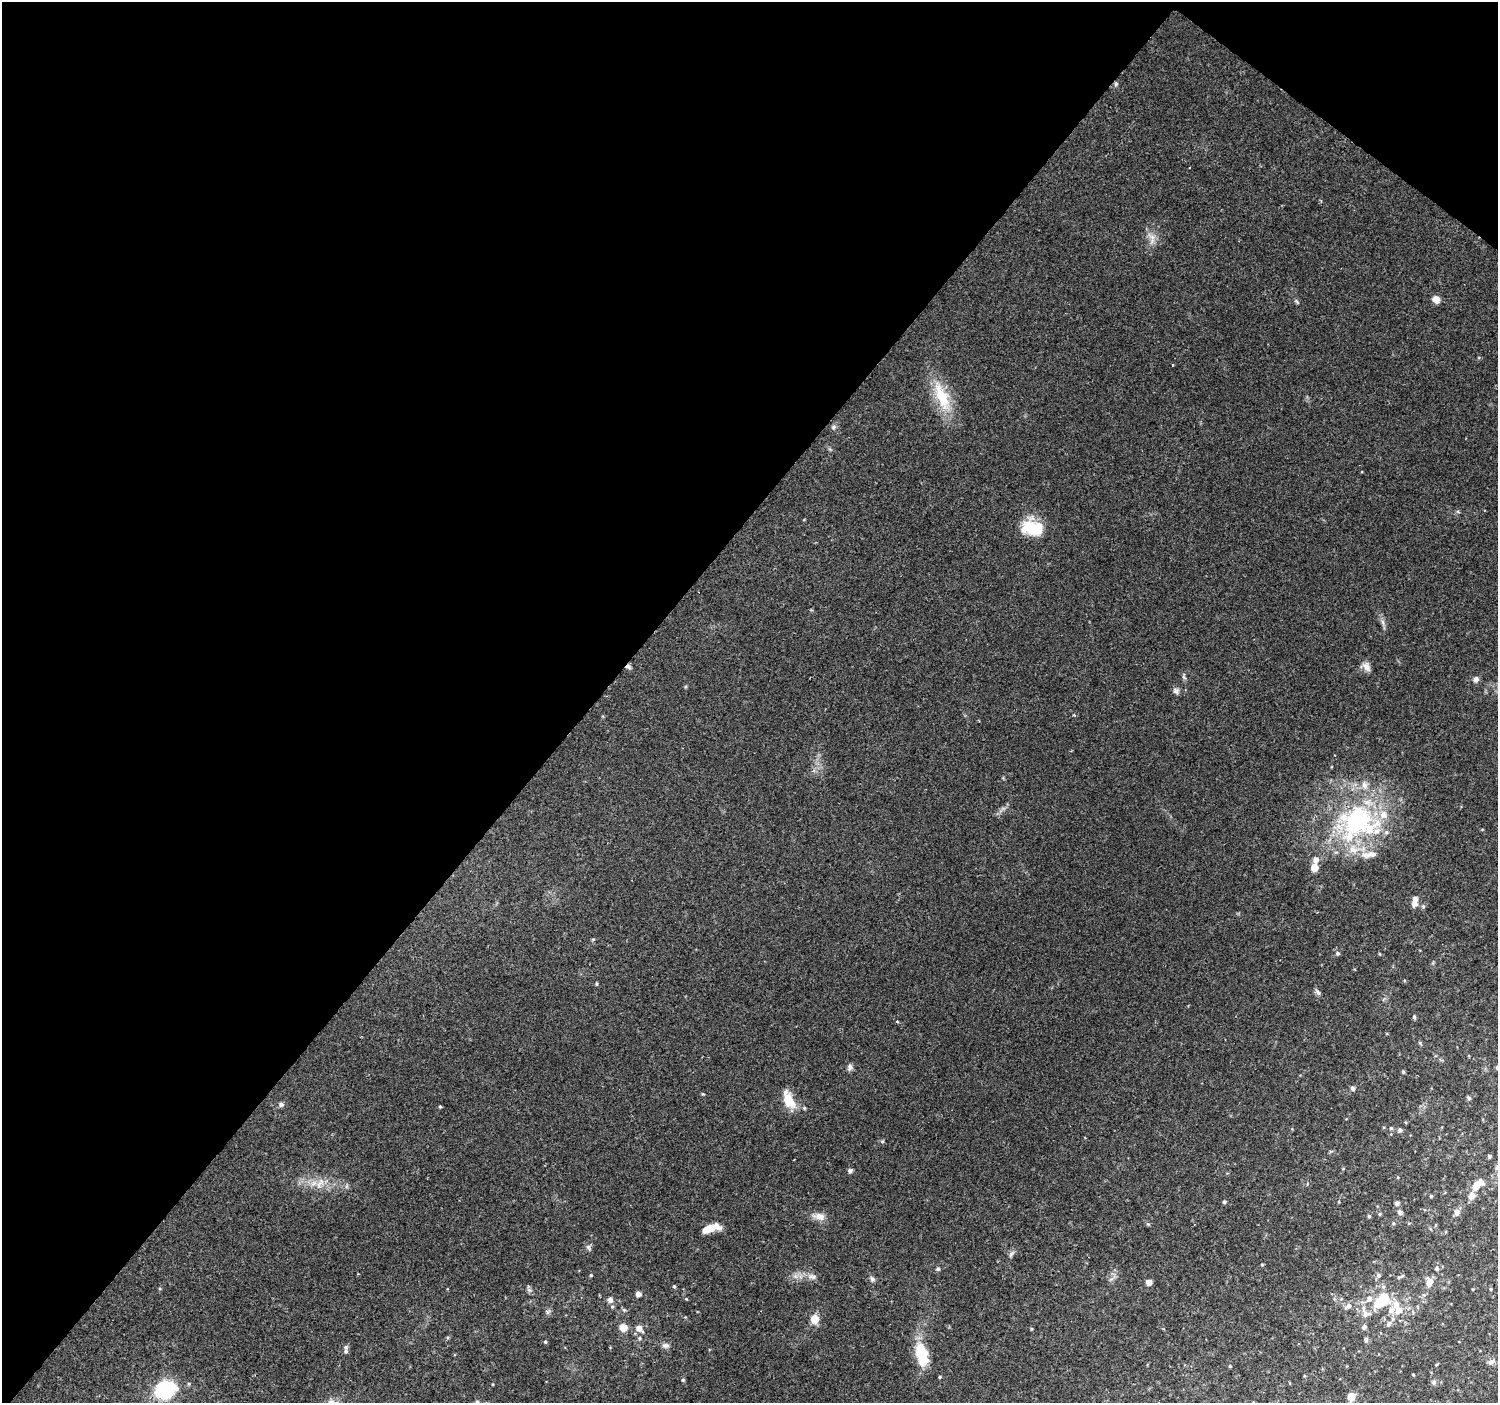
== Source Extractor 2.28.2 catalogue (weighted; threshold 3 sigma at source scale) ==
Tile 2 of 4 x 4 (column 2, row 1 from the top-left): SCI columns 1504-2999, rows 4446-5846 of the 5991 x 6023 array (HDU 1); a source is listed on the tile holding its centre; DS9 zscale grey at full resolution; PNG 1500 x 1405 px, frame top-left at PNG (2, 2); no overlay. Shown black and unused: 42% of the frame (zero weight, under 2 of 3 exposures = <1% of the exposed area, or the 3 px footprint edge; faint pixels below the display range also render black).
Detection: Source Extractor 2.28.2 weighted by HDU 2 'WHT'; one run over the whole footprint, this tile lists its part. Background 0.127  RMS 0.0086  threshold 0.0387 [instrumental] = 3 sigma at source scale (4.5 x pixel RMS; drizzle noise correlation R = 1.50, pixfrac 1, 0.0396/0.0396 arcsec/px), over >= 5 px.
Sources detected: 105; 2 inside a brighter object's white glare — not listed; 13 inside a brighter listed object's ellipse — not listed separately; the other 90 listed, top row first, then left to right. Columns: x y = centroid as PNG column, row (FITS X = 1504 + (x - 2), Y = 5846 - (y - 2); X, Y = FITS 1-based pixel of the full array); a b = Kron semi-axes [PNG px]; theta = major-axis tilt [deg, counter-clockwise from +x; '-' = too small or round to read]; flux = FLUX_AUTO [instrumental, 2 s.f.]
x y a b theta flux
1116 84 6 4 90 1.2
1152 237 7 4 -18 2.8
1436 299 8 7 - 5.7
942 396 42 16 -67 31
833 427 6 5 - 1.7
1031 528 23 16 -19 28
628 667 8 5 -25 2.1
1366 667 13 8 -52 4.8
1184 677 7 4 -71 1.5
1476 679 7 7 - 2.9
1176 691 9 6 -53 2.3
1357 821 57 43 50 130
1314 868 5 5 - 13
1415 904 9 7 79 4.5
1338 953 5 5 - 1.5
596 984 5 3 - 1
1318 992 8 4 -45 1.9
1414 1017 5 4 - 1.2
897 1022 3 2 - 1.2
850 1067 9 5 89 2.5
1497 1068 5 5 - 1.3
1403 1072 5 4 - 1.2
1352 1088 5 5 - 2.4
1468 1097 6 4 -30 1.2
789 1100 20 10 -64 18
281 1104 6 6 - 2
440 1106 4 4 - 0.91
804 1108 5 4 - 1.1
1391 1128 4 4 - 1.1
1400 1130 5 5 - 2.1
882 1141 5 3 - 0.96
1489 1156 3 3 - 1.6
850 1170 5 4 - 2.5
320 1183 14 3 44 3.3
1475 1187 8 6 73 8.9
1431 1196 4 4 - 0.96
1471 1196 10 7 61 5
1224 1202 5 4 - 1.3
1397 1203 5 5 - 2.5
1400 1212 5 5 - 2.7
1457 1212 6 6 - 4
1380 1214 4 4 - 0.97
1369 1216 5 4 - 1
820 1217 14 10 -18 6.1
1393 1223 4 4 - 1
710 1228 19 7 14 14
588 1247 8 5 -61 2
1011 1254 8 4 45 1.9
938 1269 5 4 - 1.2
1437 1269 5 4 - 1.3
591 1275 5 3 - 0.8
1378 1275 6 5 - 1.8
812 1277 12 6 -10 3.6
1400 1277 10 3 29 1.2
872 1279 7 6 - 2.1
1149 1282 5 4 - 6.4
1429 1282 12 8 76 5.7
674 1286 4 3 - 1.1
1490 1289 5 3 - 0.73
529 1290 6 5 - 1.9
638 1294 5 4 - 4.4
1384 1297 11 9 -65 17
610 1299 6 6 - 3.9
1369 1299 8 7 - 4.2
1349 1306 7 6 - 3.3
624 1310 6 4 -44 1.2
1398 1310 8 8 - 7.2
547 1312 7 4 -90 1.7
1366 1314 12 7 14 4.7
814 1319 7 6 - 12
1389 1324 6 5 - 2.1
1364 1327 5 5 - 2.5
623 1328 6 5 - 14
639 1328 9 6 -37 5.2
1031 1329 5 3 - 0.82
639 1338 5 4 - 1.1
1366 1339 5 5 - 2.1
545 1342 4 4 - 1
666 1345 11 6 -2 2.8
346 1351 7 5 86 1.7
922 1354 24 15 -88 26
1491 1362 9 5 29 2.5
1230 1366 4 3 - 0.79
1413 1374 4 3 - 0.68
683 1380 4 4 - 1.1
1434 1382 6 5 - 2
165 1390 19 16 17 64
1351 1397 10 8 47 5.9
331 1402 9 8 - 4.7
477 1402 6 5 - 2
Overlapping masked pixels (flux is a lower limit): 3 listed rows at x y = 1116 84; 628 667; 1357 821
Isophote crosses this tile's border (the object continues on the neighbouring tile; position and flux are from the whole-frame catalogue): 3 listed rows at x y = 1497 1068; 331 1402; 477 1402
Unlisted compact peaks at least as high as the median listed source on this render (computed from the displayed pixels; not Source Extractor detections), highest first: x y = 703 1094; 593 939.